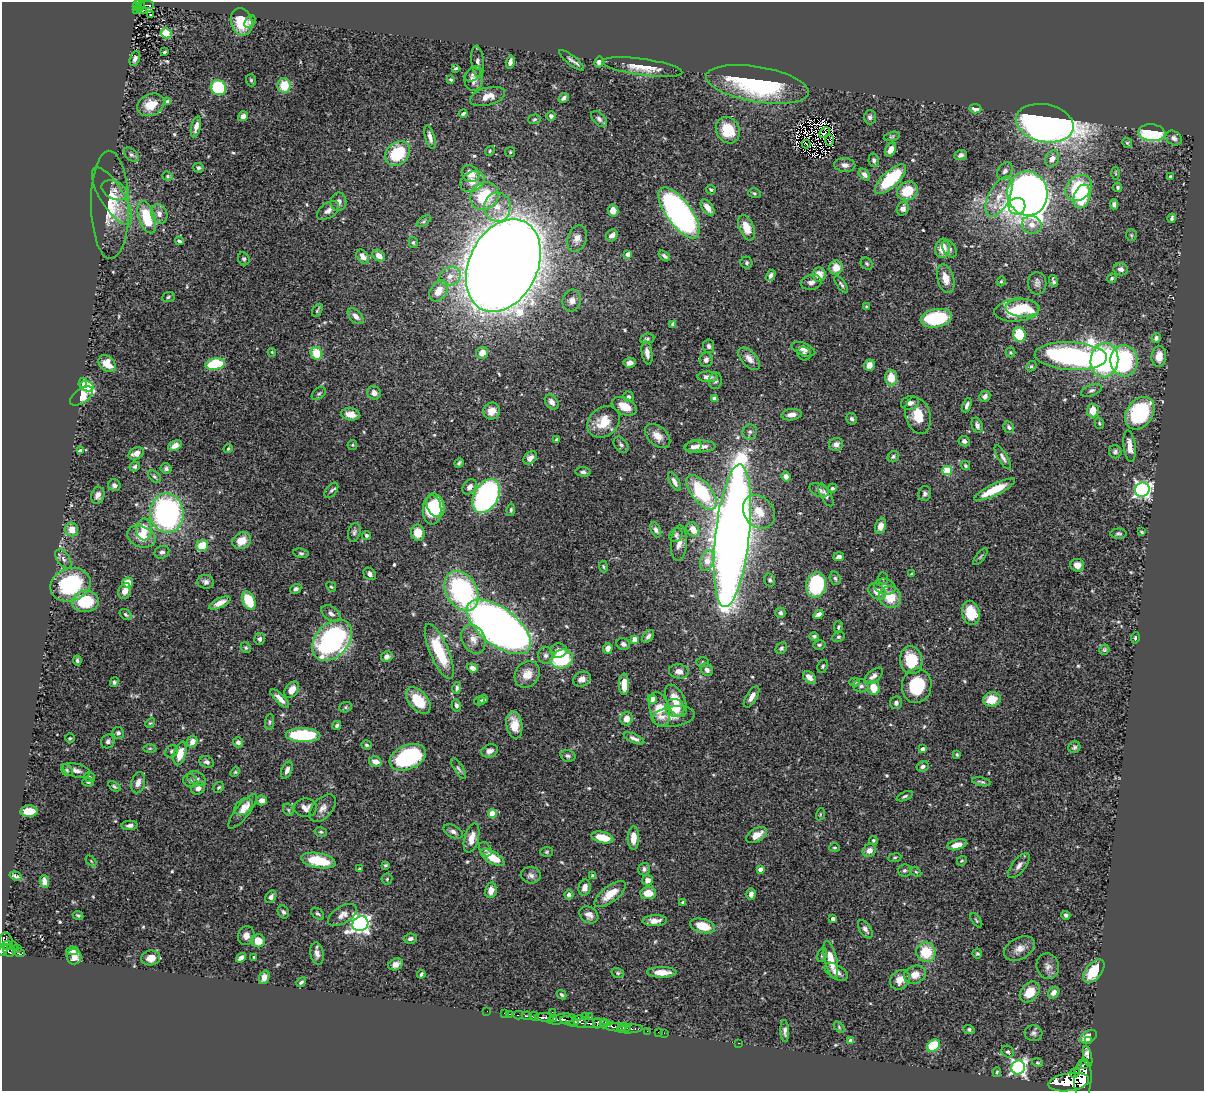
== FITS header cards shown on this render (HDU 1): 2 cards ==
NAXIS1  =                 1202
NAXIS2  =                 1089

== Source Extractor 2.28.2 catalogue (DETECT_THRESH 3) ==
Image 1202 x 1089 px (HDU 1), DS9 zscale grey, 1 PNG px = 1 image px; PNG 1206 x 1093 px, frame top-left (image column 1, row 1089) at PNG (2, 2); each listed source drawn as its Kron ellipse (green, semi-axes under 4 px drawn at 4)
Background 0.716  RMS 0.026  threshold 0.0775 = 3 sigma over >= 5 px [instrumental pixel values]
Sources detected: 566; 4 with non-positive FLUX_AUTO (blend fragments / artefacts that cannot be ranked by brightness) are neither listed nor drawn; of the other 562, the 500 brightest by FLUX_AUTO listed and drawn (62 fainter detections omitted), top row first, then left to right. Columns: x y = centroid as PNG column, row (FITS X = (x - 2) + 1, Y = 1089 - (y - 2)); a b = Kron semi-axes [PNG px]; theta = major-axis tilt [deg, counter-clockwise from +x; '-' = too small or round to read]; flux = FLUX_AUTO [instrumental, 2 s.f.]
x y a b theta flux
138 4 3 2 - 6.9
147 5 7 2 0 39
136 6 3 2 - 11
140 6 6 3 65 30
137 10 3 2 - 16
143 10 3 2 - 6.3
150 15 3 2 - 2
241 22 14 10 -73 45
250 22 7 5 57 3.9
166 33 5 5 - 56
164 52 3 3 - 3
135 59 8 5 69 6
572 60 15 4 -38 6.4
478 62 16 6 -85 7.8
510 62 7 3 75 6.7
599 62 6 4 80 6.2
642 67 40 8 -8 33
455 68 4 3 - 2.6
473 74 9 6 35 5.8
474 79 11 9 83 14
251 80 6 5 - 2.8
451 80 3 3 - 2.8
757 84 52 17 -10 230
284 85 7 7 - 40
218 88 8 7 - 140
488 96 18 9 15 20
564 98 5 4 - 4.2
168 101 4 4 - 11
151 105 14 10 26 29
975 109 6 4 -3 16
463 114 4 3 - 4.4
243 116 5 4 - 9.3
551 116 5 4 - 5.1
870 117 7 6 - 4.7
534 119 6 4 4 2.6
599 119 10 5 -46 5.8
1045 123 29 19 -11 1600
196 127 11 4 76 9.3
728 130 14 11 -61 57
825 133 6 2 46 3.2
1152 133 13 8 -5 130
892 136 8 4 13 2.5
430 137 12 4 -74 9
1174 138 8 6 -35 7.1
829 140 5 2 - 2.4
1127 143 5 4 - 2.5
806 144 4 2 - 4.1
891 150 7 5 62 15
490 151 5 4 - 2.4
510 152 5 5 - 2.2
398 153 14 11 43 81
131 155 9 5 -43 4.8
961 155 6 5 - 5.6
1052 159 8 6 64 12
874 160 7 5 -78 4.3
845 165 10 7 -3 8.6
199 168 5 5 - 3.7
1005 171 9 7 58 6.3
1116 173 6 4 -87 2.1
470 174 9 7 -37 19
864 175 7 4 -47 7.6
168 176 5 4 - 2.2
1170 177 4 3 - 2.3
890 179 20 8 43 110
472 182 13 9 27 20
1118 187 5 4 - 3.2
1079 188 14 11 38 97
115 190 14 9 -28 12
711 190 5 4 - 2.9
907 191 10 9 - 47
754 193 6 4 -16 3
1027 194 22 20 -78 2200
112 196 33 11 -58 38
484 196 15 13 36 85
999 197 22 10 64 34
1082 197 12 8 71 69
338 202 9 8 - 8.2
1114 204 5 4 - 4.9
110 205 54 19 -89 63
1017 206 8 8 - 64
497 207 14 13 - 26
707 207 9 5 -54 17
903 209 7 6 - 8.6
613 210 6 5 - 14
328 211 12 7 35 9.3
679 213 30 12 -54 680
159 214 10 8 -67 10
147 217 17 8 -71 65
1172 218 5 3 - 3.7
424 221 8 4 36 3.6
1032 225 10 9 - 14
747 228 13 7 -68 28
612 235 6 5 - 9.2
1131 235 6 5 - 2.6
577 238 14 9 70 13
179 241 4 3 - 3.5
413 242 5 4 - 2.9
942 248 10 7 84 27
949 249 9 6 -56 5.6
628 254 4 4 - 13
363 256 8 5 -49 12
379 256 7 5 -37 12
664 256 7 3 -37 4.3
244 259 6 5 - 3.6
746 263 6 5 - 4.3
867 264 6 5 - 3.4
503 265 49 34 65 6900
836 268 7 6 - 21
1121 269 7 6 - 8
771 275 6 4 60 5.7
819 275 7 6 - 19
450 276 11 9 33 16
1112 278 5 4 - 2.7
946 279 15 8 -74 22
1001 281 5 4 - 2.2
1053 281 6 3 -74 3.6
811 282 10 7 11 8.1
1037 283 11 9 89 7.8
841 284 10 4 -55 3.8
439 291 11 8 57 24
168 297 6 5 - 2.8
572 301 11 9 74 10
867 307 3 3 - 2.6
1023 308 17 9 -1 46
317 310 7 2 59 2.6
1017 310 22 11 5 83
356 316 10 5 -44 9.2
936 318 16 9 10 120
673 324 4 3 - 8.5
1019 335 7 6 - 66
1156 338 5 4 - 4.1
647 339 7 5 7 3.5
709 346 6 5 - 4.6
803 349 12 6 -21 10
272 352 4 3 - 2.1
1010 352 5 5 - 2.7
316 353 6 5 - 41
482 353 6 5 - 21
647 353 11 5 -81 12
804 354 7 6 - 5.4
1071 356 36 14 -3 550
1159 356 10 7 84 20
749 359 13 7 -47 13
706 360 7 6 - 7
1104 360 17 14 82 240
1124 361 15 13 -84 180
630 363 6 5 - 8.2
107 364 10 7 -42 22
215 364 10 5 9 110
869 365 6 5 - 9.3
1031 366 5 4 - 2.7
708 377 10 5 -1 9.5
891 378 7 6 - 31
715 381 8 6 85 4.7
83 383 5 4 - 33
87 386 7 5 -18 39
1091 390 11 5 22 5.3
374 393 7 6 - 8.4
319 394 8 5 38 3.6
82 396 13 7 35 44
985 396 6 5 - 6.6
628 397 5 5 - 4.3
714 398 4 3 - 4.8
552 402 8 6 -52 9.2
910 403 9 6 10 8.7
967 405 7 4 67 6
624 406 13 8 -28 28
1093 410 7 6 - 25
492 411 8 8 - 19
1140 413 17 13 55 150
350 414 9 6 -6 19
792 415 10 5 5 12
918 416 19 12 -75 35
852 419 6 5 - 4.3
604 422 18 14 42 37
1099 423 6 4 -75 2.6
977 425 8 5 -68 5.8
1009 427 6 5 - 4.5
750 432 7 7 - 5.3
658 436 15 9 -41 18
557 440 3 3 - 4.4
964 441 6 5 - 6.4
836 444 7 6 - 8
352 445 5 5 - 2.2
621 445 9 6 -54 5.1
175 446 7 4 26 11
700 446 16 6 2 15
1130 446 16 6 -83 16
693 447 8 6 19 6.9
228 449 5 3 - 2.4
80 451 4 3 - 9.3
1115 452 7 6 - 4.1
136 453 8 5 25 12
893 456 6 5 - 3.2
1003 457 14 4 -59 6.8
530 458 7 5 43 8
459 463 5 3 - 3.2
965 466 5 4 - 2.8
135 467 5 5 - 4
166 468 5 5 - 4.9
947 470 5 4 - 77
583 472 7 5 -5 4.5
154 476 7 5 -44 3.5
786 476 5 4 - 7
674 482 10 4 -61 7.9
114 485 6 5 - 5.9
470 487 8 6 53 11
832 488 5 4 - 3.6
331 490 9 5 51 4.6
819 490 10 6 -26 7
994 490 22 5 26 43
1142 490 7 7 - 540
702 492 21 10 -51 130
925 494 7 6 - 5
98 495 9 6 75 8.4
826 495 12 5 -62 6.5
486 496 18 12 59 310
436 505 12 8 -69 64
432 510 14 9 -90 100
511 510 6 4 83 3.1
759 512 18 14 -52 34
167 513 20 16 -87 390
880 526 8 5 76 11
144 529 11 7 87 27
693 529 7 6 - 22
72 530 7 6 - 19
656 530 8 5 -66 5.2
354 532 9 6 76 5.1
1142 532 3 3 - 2.2
418 533 8 6 -80 28
1118 534 8 5 0 3.6
366 535 4 4 - 3.8
676 535 7 6 - 3.9
732 536 72 17 84 3900
141 537 15 10 -21 28
241 541 9 8 - 27
679 543 18 8 86 14
202 545 6 5 - 43
162 552 7 6 - 4.8
301 553 8 4 -11 3.2
839 557 5 3 - 6.4
980 557 10 4 50 2.6
63 559 11 6 -55 6.8
707 561 11 6 71 24
1077 565 7 6 - 13
603 566 6 3 -82 2.2
370 574 7 5 -47 6.6
911 574 4 3 - 2.4
835 578 7 5 -72 4
883 578 6 5 - 2.5
770 580 6 5 - 4.2
128 582 5 5 - 22
206 582 8 7 - 6.4
70 585 20 16 19 140
816 585 13 10 82 160
331 587 5 4 - 2.4
885 587 11 7 -15 8.9
296 589 6 4 31 4.7
125 591 8 6 68 13
461 591 21 15 -61 250
877 592 9 7 -39 17
890 597 11 10 - 38
249 600 9 6 -64 57
85 601 13 10 3 70
220 603 11 5 25 14
331 613 11 6 -37 7.5
780 613 5 5 - 5.6
971 613 12 8 -77 42
126 614 6 4 -35 2.9
818 615 5 4 - 11
499 627 38 18 -37 2000
838 627 6 4 81 3.2
648 636 7 5 51 6
814 636 4 4 - 3.3
838 637 6 5 - 3.4
1135 638 6 4 83 2.8
260 639 6 5 - 4.3
473 639 15 11 -66 19
635 639 4 4 - 24
332 640 23 16 49 340
623 644 7 6 - 5.4
819 645 6 4 13 3.1
246 648 5 5 - 2.9
608 648 5 4 - 11
781 648 6 5 - 3.4
1104 650 5 4 - 2.7
439 651 30 9 -67 84
558 651 8 7 - 9.8
546 655 8 7 - 6.1
387 657 6 5 - 7.5
562 659 11 9 23 110
77 660 5 4 - 3.8
911 660 14 11 -80 64
703 662 6 5 - 2.9
823 666 7 5 64 3.2
472 668 6 4 -20 9.6
707 670 7 5 -55 7.3
679 671 10 7 -8 11
527 674 14 11 55 22
874 676 11 5 38 8.6
809 677 7 5 -42 11
582 679 9 7 24 13
114 682 5 4 - 2.9
855 682 5 4 - 3.2
624 684 11 5 89 24
861 686 8 6 -1 5.6
917 686 17 14 81 79
457 688 6 4 76 3.6
874 688 7 5 -78 31
292 690 9 6 54 17
752 697 12 5 58 11
280 699 12 4 -46 12
483 699 5 4 - 3.4
652 699 5 4 - 14
992 699 9 7 16 30
418 700 15 9 -49 48
479 701 5 4 - 2.6
676 701 17 9 -66 27
896 703 6 6 - 5.9
456 706 6 4 -76 5.5
345 707 6 5 - 3.1
675 708 9 9 - 32
660 709 18 9 -77 41
673 716 21 10 7 17
626 719 6 6 - 16
269 722 8 4 84 3.1
150 723 5 4 - 2.2
337 725 5 4 - 3.1
514 725 13 8 -82 25
118 733 6 5 - 4.9
303 735 17 7 -1 130
70 738 5 4 - 2.4
634 738 11 4 -24 7.4
108 741 7 6 - 5.2
192 742 6 5 - 12
238 742 5 5 - 7.4
367 745 5 4 - 3.5
1074 747 6 5 - 3.9
150 748 6 4 1 2.5
922 749 4 4 - 10
172 751 7 5 35 3.5
490 751 8 6 20 8.3
180 753 12 6 74 26
957 755 3 3 - 2.4
568 756 8 5 -16 4
408 757 19 12 24 170
207 762 7 5 -22 6.1
375 762 6 5 - 13
923 766 6 5 - 4.9
459 769 12 4 -57 4.6
67 770 6 5 - 3.5
76 770 14 6 -16 10
287 770 9 5 68 8
235 772 5 4 - 2.2
89 777 6 4 -17 2.9
197 779 10 6 -29 6.6
190 781 7 6 - 5.4
88 782 6 3 -15 2.5
981 782 9 3 -11 3.4
138 783 11 6 75 9.9
114 786 7 4 -34 3.3
219 787 6 5 - 2.9
198 788 7 6 - 9.2
905 796 8 4 22 3.3
262 800 5 5 - 11
243 807 10 7 40 9.1
305 808 11 9 -2 12
323 808 16 9 46 13
288 810 7 5 -61 3
29 811 8 5 3 33
243 811 21 7 52 17
492 813 4 4 - 52
820 814 6 4 72 2.1
130 825 8 4 5 5.5
321 832 6 5 - 2.7
453 832 10 6 -29 7.6
756 835 11 6 30 22
602 837 11 5 -14 33
472 838 15 7 74 20
633 838 11 6 89 22
873 840 4 4 - 2.8
957 845 10 5 15 15
835 848 5 3 - 2.3
485 849 8 5 -56 4.6
869 850 7 6 - 11
547 852 6 5 - 2.7
493 857 13 6 -31 42
895 858 6 3 9 2.3
91 861 6 4 -46 2
318 861 17 7 -10 65
962 861 5 4 - 2.3
385 865 4 3 - 2.1
1019 866 15 6 51 8.1
359 869 3 3 - 2.9
644 869 6 5 - 4.7
760 869 4 4 - 11
904 870 6 6 - 3.9
916 872 6 3 -44 2.1
531 875 10 8 -7 7.7
16 876 6 3 -18 3.7
593 876 4 4 - 6.3
387 879 5 5 - 3
647 880 5 5 - 11
44 881 6 4 -85 8.6
585 887 8 6 75 12
491 890 8 5 79 17
648 893 8 6 4 26
610 894 19 8 37 28
751 894 6 4 85 7.2
569 895 4 4 - 6.2
271 897 7 5 58 6
683 902 4 3 - 2.5
283 912 7 5 -60 4
318 914 7 5 -36 3.7
78 915 5 4 - 2.5
342 915 16 8 31 13
589 915 10 8 -32 9.9
1066 915 5 4 - 4.4
833 919 4 4 - 7.3
976 920 8 3 -54 2.2
655 921 12 5 3 12
360 924 8 7 - 840
703 926 13 7 -15 42
865 929 10 5 -57 7
246 936 9 8 - 12
410 939 7 5 9 5.4
6 941 9 6 -78 390
258 941 7 6 - 26
7 945 4 3 - 230
14 945 2 2 - 13
17 948 2 2 - 12
1019 949 16 10 30 16
3 950 6 4 67 410
9 951 6 5 - 440
72 951 6 4 -4 6.9
926 952 10 9 - 55
20 953 5 4 - 110
317 954 11 6 -80 8.9
977 954 5 5 - 2.9
822 955 7 4 73 3.1
74 957 7 7 - 13
254 957 3 3 - 2.4
151 958 9 7 7 17
241 958 5 4 - 9.4
831 959 19 6 -77 32
396 964 8 5 23 9.5
1048 966 13 11 -73 11
1094 971 14 8 51 57
662 972 15 5 0 20
836 972 13 7 -32 13
618 973 6 5 - 3.1
421 974 4 3 - 3.9
915 975 11 8 20 17
264 977 7 5 68 10
900 980 11 9 42 18
301 982 5 3 - 3.9
1030 992 12 8 50 31
1054 993 6 5 - 9
561 995 5 4 - 2.9
487 1011 2 2 - 6.3
552 1012 2 2 - 8
504 1013 2 2 - 7.3
509 1014 3 2 - 23
518 1015 5 2 - 48
527 1016 5 3 - 180
534 1016 4 4 - 340
585 1016 2 2 - 12
545 1017 9 3 -4 730
590 1017 2 2 - 17
554 1018 4 3 - 450
561 1019 14 5 10 1100
570 1021 9 3 -9 540
580 1021 6 6 - 560
589 1023 23 3 0 530
597 1023 5 3 - 300
604 1023 5 3 - 250
615 1027 11 4 -5 710
624 1027 6 4 -7 510
839 1027 6 4 -47 2.7
630 1029 13 4 4 610
969 1029 5 4 - 3.6
647 1031 2 2 - 16
785 1031 11 4 -87 6.1
658 1032 2 2 - 11
664 1033 2 2 - 13
1033 1033 9 8 - 5.9
1089 1037 9 5 29 26
851 1041 4 4 - 6
1089 1041 3 2 - 10
739 1043 3 2 - 190
933 1046 7 5 39 66
1008 1052 6 5 - 3.9
1088 1056 10 3 -78 14
1037 1063 5 4 - 2.3
1084 1064 2 2 - 11000
1018 1067 7 6 - 510
997 1072 5 3 - 2.4
1075 1073 5 3 - 290
1083 1079 20 8 88 5000
1069 1082 20 9 8 5600
At the frame edge (FLAGS 8, measured only in part): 1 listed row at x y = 3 950
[62 fainter detections neither listed nor drawn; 4 non-positive-flux detections neither listed nor drawn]